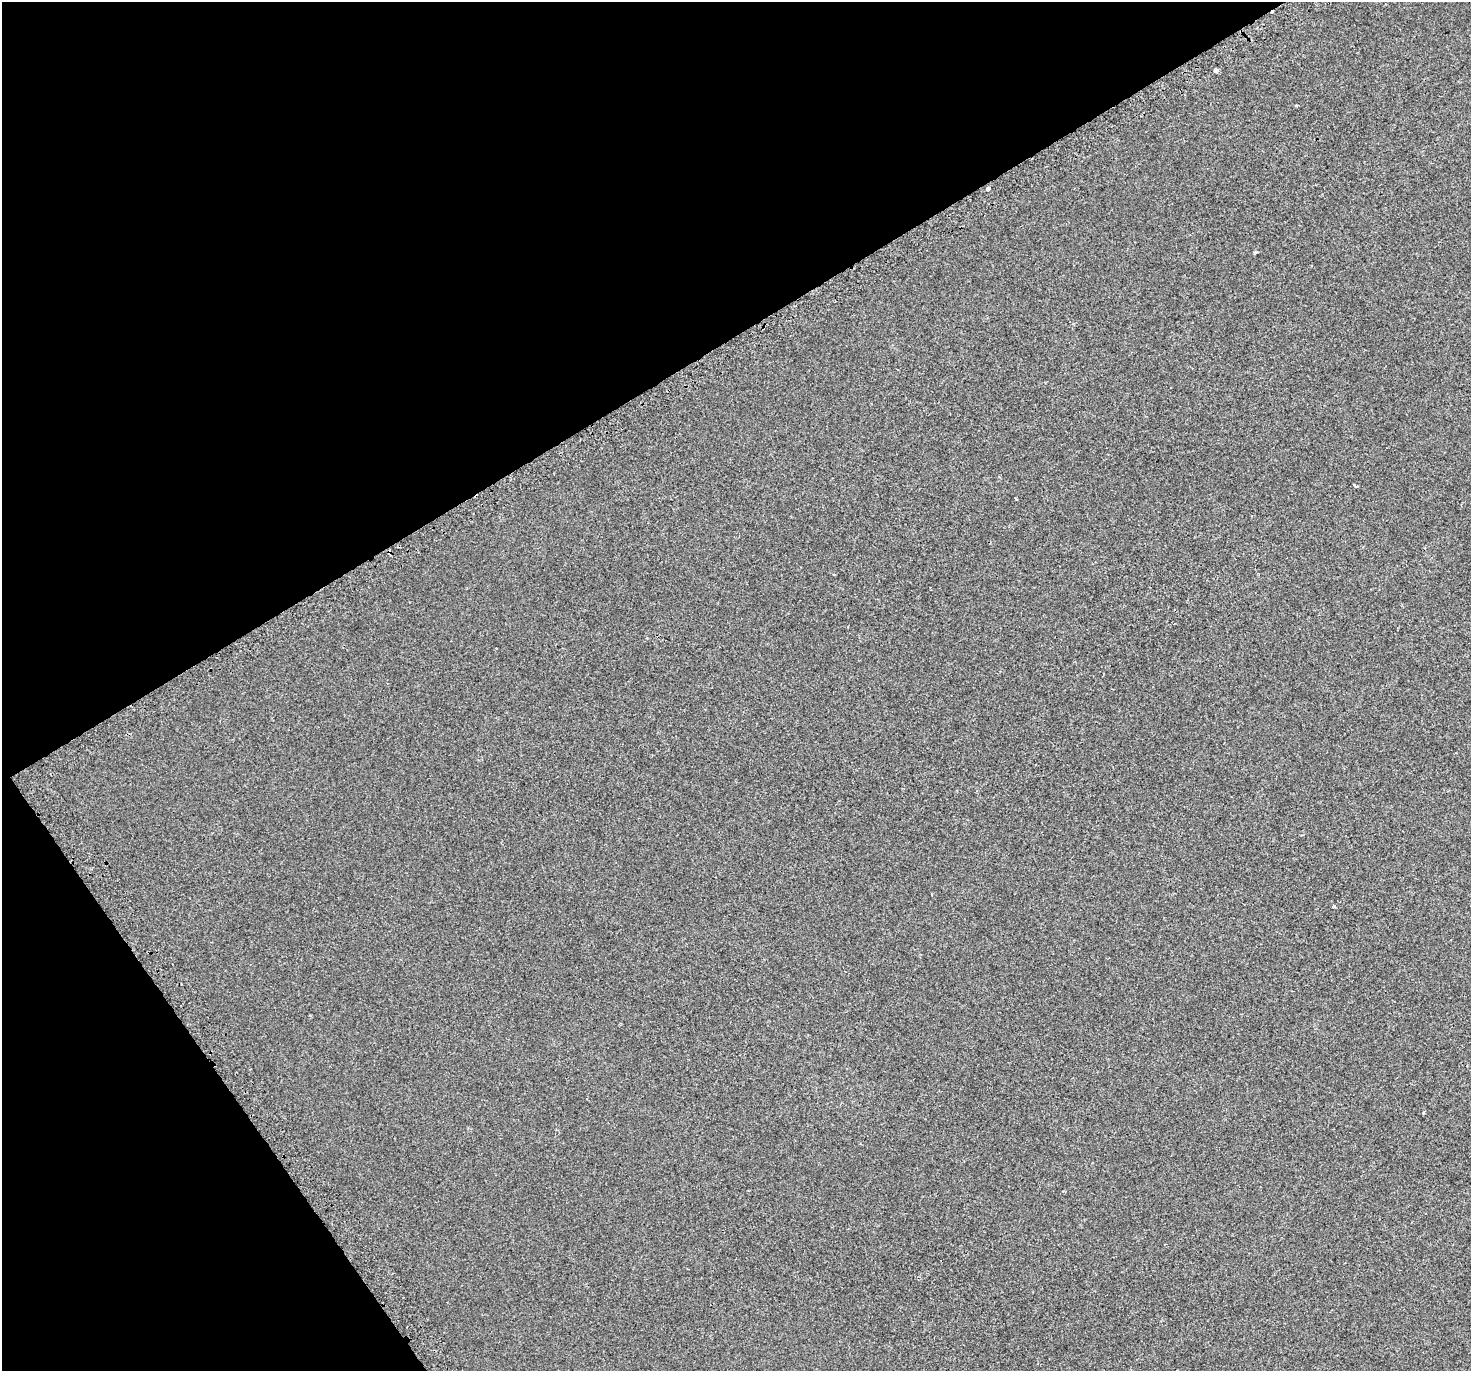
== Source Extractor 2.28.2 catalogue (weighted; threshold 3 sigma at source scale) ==
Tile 5 of 4 x 4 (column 1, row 2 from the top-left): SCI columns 50-1518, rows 2975-4343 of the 5984 x 5889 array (HDU 1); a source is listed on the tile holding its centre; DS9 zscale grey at full resolution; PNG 1473 x 1373 px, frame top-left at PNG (2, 2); no overlay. Shown black and unused: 31% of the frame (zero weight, under 2 of 3 exposures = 3% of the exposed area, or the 3 px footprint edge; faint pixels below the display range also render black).
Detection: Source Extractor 2.28.2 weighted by HDU 2 'WHT'; one run over the whole footprint, this tile lists its part. Background 4.24e-04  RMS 0.0056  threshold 0.0251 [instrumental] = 3 sigma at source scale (4.5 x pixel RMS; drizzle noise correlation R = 1.50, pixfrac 1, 0.0396/0.0396 arcsec/px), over >= 5 px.
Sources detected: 8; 1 cosmic-ray / hot-pixel residue — not listed; the other 7 listed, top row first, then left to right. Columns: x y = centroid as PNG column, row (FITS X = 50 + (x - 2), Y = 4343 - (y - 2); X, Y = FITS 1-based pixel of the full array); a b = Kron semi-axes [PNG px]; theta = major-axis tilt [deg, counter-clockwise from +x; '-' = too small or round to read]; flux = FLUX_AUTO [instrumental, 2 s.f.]
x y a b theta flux
1216 71 4 3 - 4.3
1296 105 4 3 - 0.55
988 189 3 3 - 5.8
1255 252 5 3 - 0.55
1355 486 3 3 - 1
476 496 4 2 - 1.2
1334 907 5 3 - 0.77
Overlapping masked pixels (flux is a lower limit): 1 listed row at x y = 476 496